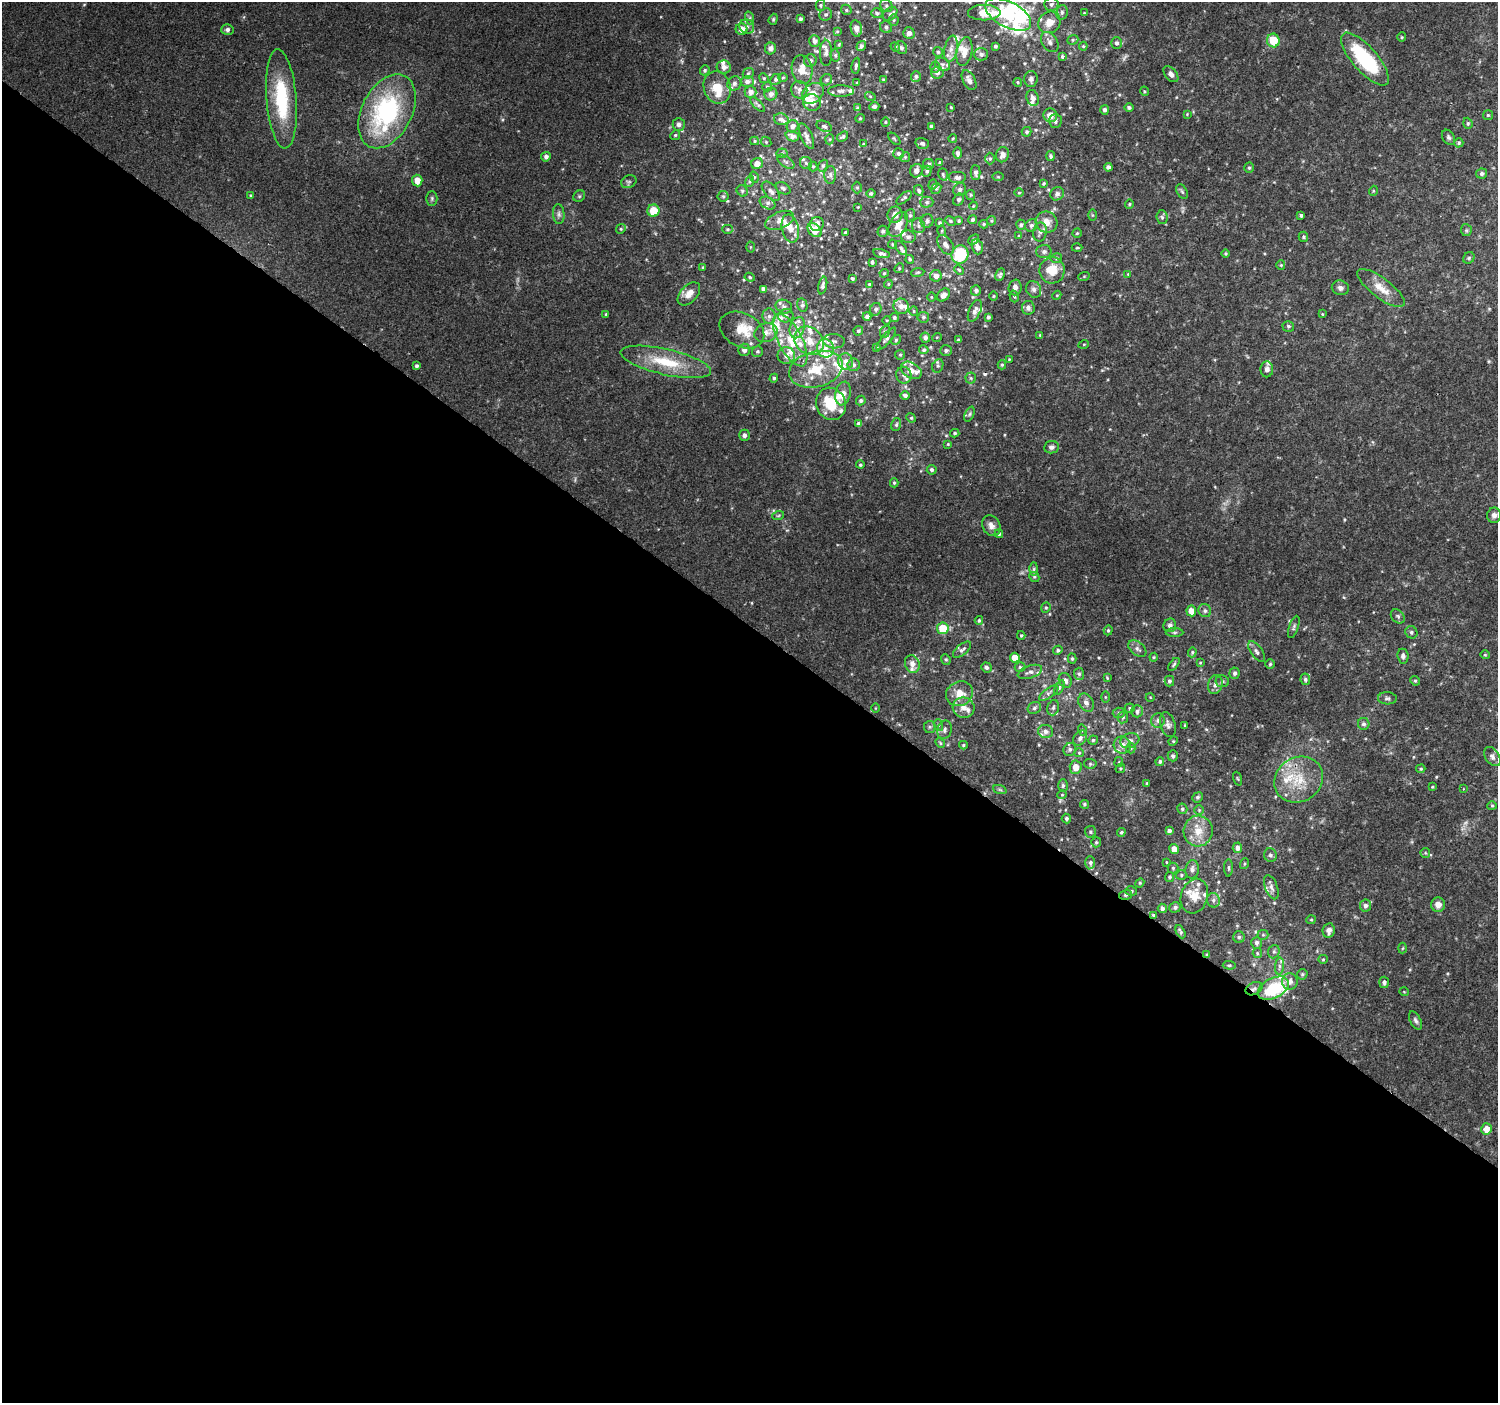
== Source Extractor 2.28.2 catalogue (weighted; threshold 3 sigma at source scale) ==
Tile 14 of 4 x 4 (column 2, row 4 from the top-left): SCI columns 1504-2999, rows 244-1644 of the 5991 x 6023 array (HDU 1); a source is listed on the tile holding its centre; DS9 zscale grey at full resolution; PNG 1500 x 1405 px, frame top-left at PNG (2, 2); each listed source drawn as its Kron ellipse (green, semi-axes under 4 px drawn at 4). Shown black and unused: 55% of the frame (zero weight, under 2 of 3 exposures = <1% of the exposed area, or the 3 px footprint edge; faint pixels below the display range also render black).
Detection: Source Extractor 2.28.2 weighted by HDU 2 'WHT'; one run over the whole footprint, this tile lists its part. Background 0.127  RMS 0.0086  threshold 0.0387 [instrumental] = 3 sigma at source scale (4.5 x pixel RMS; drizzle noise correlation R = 1.50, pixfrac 1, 0.0396/0.0396 arcsec/px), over >= 5 px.
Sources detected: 536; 2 too faint to see at this stretch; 1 inside a brighter object's white glare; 2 cosmic-ray / hot-pixel residue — neither listed nor drawn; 70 inside a brighter listed object's ellipse — not listed separately; the other 461 listed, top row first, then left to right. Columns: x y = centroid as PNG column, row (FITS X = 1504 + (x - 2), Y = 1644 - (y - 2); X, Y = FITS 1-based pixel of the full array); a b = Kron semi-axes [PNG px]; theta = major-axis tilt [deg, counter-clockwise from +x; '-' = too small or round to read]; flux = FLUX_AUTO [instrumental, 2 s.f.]
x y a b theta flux
1051 4 7 6 - 2.4
820 5 5 4 - 1.2
886 6 7 5 -48 2
846 10 5 5 - 1.3
1062 12 7 5 77 2.2
877 13 6 4 -17 1.6
984 13 16 7 0 17
1084 13 4 3 - 0.69
826 14 6 6 - 1.8
890 14 8 6 44 2.4
1008 14 25 12 -28 50
750 18 7 4 -72 1.5
773 19 5 4 - 1.2
800 19 4 3 - 2.1
894 20 5 5 - 1.3
1049 22 12 10 38 9.2
747 27 7 7 - 3.3
886 27 6 5 - 2
856 28 8 5 -80 5.1
741 29 6 5 - 6.2
227 30 6 5 - 2.7
837 31 4 3 - 0.86
909 33 5 5 - 3.7
1402 37 4 4 - 0.91
1073 40 6 4 22 1.3
1273 40 7 6 - 20
815 41 6 5 - 3.5
1050 42 11 7 -57 3.8
1117 43 6 5 - 2.5
839 44 3 3 - 0.78
861 46 5 4 - 2.2
995 46 3 3 - 1.5
1083 46 4 4 - 1
895 47 5 4 - 1.1
771 48 6 5 - 2.9
901 48 6 5 - 2
951 49 13 6 79 5.2
964 51 15 7 79 8.2
938 52 5 5 - 1.6
826 53 13 6 90 2.9
981 54 7 6 - 3
835 55 6 4 -77 1.5
1062 56 3 3 - 2.7
1365 59 33 12 -49 70
810 61 6 6 - 2.8
942 64 8 6 -30 2.5
856 66 8 4 81 1.8
724 67 7 6 - 4.7
935 67 5 5 - 1.4
802 69 15 10 -81 11
705 70 5 4 - 1.7
748 73 6 5 - 1.2
937 73 6 6 - 2.7
1171 74 9 5 -49 3.7
916 76 5 5 - 2
764 78 5 4 - 1.1
783 78 5 3 - 0.88
776 79 6 5 - 1.9
883 79 4 4 - 0.83
1031 79 8 6 89 2.7
826 80 6 5 - 1.7
969 80 11 6 -62 4.6
747 81 6 5 - 3.6
1018 82 4 3 - 1
734 83 7 6 - 2.7
857 83 3 3 - 0.89
767 87 5 4 - 1.1
717 88 16 13 -71 17
799 90 9 8 - 3.7
841 91 13 6 0 4
1144 91 5 4 - 1
751 92 6 6 - 4.1
813 93 12 9 41 7.3
771 94 6 6 - 3.8
870 96 5 3 - 0.79
1033 98 8 6 -74 3.8
281 99 50 15 -85 56
812 103 9 8 - 7.5
758 105 9 4 -45 1.7
874 106 5 4 - 2.3
951 107 3 2 - 0.74
1129 107 5 4 - 1.8
857 108 4 3 - 1.4
1105 110 5 4 - 2.2
387 111 39 25 62 120
1187 114 4 3 - 0.76
1050 115 7 6 - 7.4
1488 115 5 5 - 1.2
860 118 5 4 - 1
781 119 7 6 - 2.7
1055 121 7 6 - 2.5
885 122 4 4 - 1
1468 123 6 4 -71 1.2
679 124 6 6 - 2.7
793 126 6 5 - 3.9
824 126 8 5 -23 2.1
931 126 4 3 - 1.5
1027 132 5 4 - 1.6
675 135 5 4 - 1.3
792 136 7 5 -20 3.7
806 136 14 5 -65 3.8
843 136 6 4 37 1.6
1448 137 8 6 -58 2.1
953 138 4 3 - 0.89
830 139 5 3 - 0.82
894 139 7 3 -45 0.79
755 141 4 4 - 1
766 142 5 4 - 1.1
922 143 7 5 -18 2.3
1459 143 5 4 - 1.5
863 144 3 3 - 0.77
782 153 5 5 - 1.1
958 153 6 4 89 2.4
899 154 5 5 - 1.9
1002 155 8 6 71 4.8
1051 156 5 4 - 1.6
546 157 5 4 - 3.1
905 157 5 4 - 1.1
990 158 6 4 90 1.6
786 162 10 5 -36 2.1
940 162 3 3 - 1.4
806 163 6 6 - 1.9
757 164 6 5 - 6.9
929 164 6 5 - 2.1
813 166 5 4 - 1
823 166 6 5 - 1.5
1108 167 4 4 - 2.7
1249 168 5 4 - 1.5
916 171 7 6 - 4.2
927 171 5 5 - 1.8
975 173 7 5 -89 2.5
1482 173 5 5 - 2.1
943 174 6 4 -72 1.4
830 175 9 6 -88 2.4
754 177 6 3 -73 0.92
998 177 6 4 -1 0.95
957 178 9 6 0 3
417 180 6 5 - 7.9
750 181 6 4 71 1.3
629 182 8 6 25 2
1044 183 4 4 - 1.1
933 185 5 4 - 1.1
857 187 6 5 - 1.3
783 188 8 5 -30 1.9
936 189 6 4 51 1.3
919 190 5 4 - 1.6
960 190 7 6 - 2.3
742 191 6 5 - 1.6
771 191 12 6 -48 3.9
1373 191 5 3 - 0.83
1182 192 8 5 -62 1.6
871 193 4 4 - 1.6
1019 193 5 3 - 0.84
1057 194 7 6 - 3
251 195 4 3 - 0.91
971 195 5 4 - 1.1
579 196 6 5 - 1.4
723 196 5 5 - 1.4
432 198 7 5 -90 1.6
904 198 9 4 39 1.6
958 200 6 5 - 1.8
927 202 6 5 - 1.8
768 203 8 6 -27 2.7
1129 204 5 4 - 0.99
973 206 4 3 - 0.81
858 207 3 2 - 0.58
653 211 6 6 - 16
559 214 10 5 -85 2.7
895 215 8 7 - 5
910 215 6 5 - 1.5
1092 215 6 4 -89 1.1
1301 215 3 3 - 1.9
1162 217 7 6 - 1.9
780 220 15 8 23 6
973 220 4 4 - 1.8
927 221 7 6 - 2.7
950 221 5 4 - 1.2
959 221 4 4 - 1.2
991 221 5 4 - 1.1
1046 222 11 10 - 8
940 223 3 3 - 1.1
817 224 7 6 - 4.5
898 224 13 8 61 8.5
984 224 4 4 - 1.2
1021 225 5 5 - 1.7
1031 225 6 6 - 2.2
918 226 7 6 - 2.5
790 228 14 8 -77 8.1
621 229 5 4 - 1.1
728 229 5 4 - 1.2
815 230 8 5 -45 17
1466 230 6 5 - 1.4
883 231 5 5 - 1.8
942 231 5 3 - 0.9
845 232 3 3 - 1
1040 232 9 6 79 3
1077 233 4 4 - 1.1
1019 236 3 3 - 1
908 237 7 6 - 2.8
1303 237 5 4 - 1.3
974 239 6 4 44 1.3
892 244 4 4 - 0.94
946 245 11 6 -54 3.9
750 247 5 3 - 0.85
977 247 8 5 -72 5
901 248 8 5 -53 2
1077 248 5 3 - 0.98
1044 252 7 6 - 2.6
881 254 8 4 -14 2.4
1226 254 4 4 - 1.1
960 255 9 8 - 43
1056 258 6 4 15 1.4
1469 258 6 5 - 1.5
910 259 4 4 - 1.4
872 262 4 3 - 1.4
1281 265 4 4 - 0.98
703 267 4 3 - 0.92
899 268 5 4 - 1.1
959 270 5 4 - 1.1
1052 270 13 12 - 17
918 272 6 4 7 1.3
884 273 4 4 - 0.91
1128 274 4 4 - 0.7
1000 275 7 4 63 1.7
936 276 6 5 - 4.1
1084 276 6 3 19 0.87
750 277 5 4 - 1.2
852 278 3 3 - 1.4
869 284 4 4 - 0.79
888 284 4 4 - 0.92
823 285 9 4 77 2.1
1015 287 8 6 86 3.2
1340 288 8 7 - 3.3
1381 288 29 10 -37 14
763 289 4 4 - 2.5
1034 289 9 7 -61 3
976 291 5 5 - 2.4
689 294 14 8 47 8.2
943 295 7 5 50 4.2
1057 295 5 3 - 0.8
993 296 4 3 - 0.76
1014 296 6 4 -73 1.4
931 297 5 3 - 0.7
802 305 7 5 -77 1.8
901 306 8 7 - 5.1
784 307 8 6 -23 3.1
1028 308 7 6 - 3.4
876 309 6 5 - 2.4
914 311 5 4 - 0.93
975 311 12 5 66 3.8
606 314 3 3 - 1
1322 314 4 3 - 0.71
769 316 8 6 -90 3
786 316 8 6 10 3.2
867 316 4 3 - 2.3
923 317 6 5 - 1.7
988 317 4 3 - 1.9
894 318 4 4 - 1.6
887 320 4 3 - 0.68
1288 326 6 5 - 1.7
797 328 11 7 72 4.9
742 330 23 17 -27 18
858 331 5 4 - 1.4
885 332 6 5 - 1.6
766 333 12 9 19 5.8
1040 335 3 3 - 0.83
937 337 5 3 - 0.68
925 338 5 5 - 2.8
886 339 14 4 50 2.7
790 340 29 12 -62 23
896 340 5 4 - 1.1
958 340 4 3 - 0.74
809 341 16 13 -37 14
834 341 11 7 -4 3.6
1084 344 5 3 - 0.81
876 347 4 3 - 1.5
825 348 9 8 - 6.6
744 350 6 6 - 4.2
924 350 5 4 - 1.4
757 351 5 5 - 1.5
946 351 6 5 - 2
786 355 8 8 - 4.4
900 355 5 4 - 1.2
1009 359 4 4 - 0.73
845 361 8 7 - 4.6
666 362 46 13 -13 37
854 365 6 6 - 2.2
1002 365 4 4 - 1.2
417 366 4 3 - 1.9
938 366 7 5 68 1.7
816 369 27 18 15 30
1267 369 8 6 88 3.5
911 370 11 7 -30 5.8
904 375 8 7 - 3.2
774 378 4 4 - 1.5
971 378 5 5 - 1.6
843 393 12 7 78 5.7
905 395 5 4 - 2.3
861 401 5 4 - 1.7
831 404 16 14 -64 27
969 414 8 4 67 1.6
911 418 5 4 - 1.1
859 424 4 4 - 3.2
896 425 6 5 - 1.5
955 433 4 3 - 1.2
744 435 5 5 - 3
948 444 4 3 - 0.86
1051 447 7 6 - 2.9
860 465 4 4 - 1.2
932 470 5 5 - 2.1
894 483 4 4 - 1.1
1494 515 7 7 - 3.2
778 516 6 3 19 1.1
991 526 11 8 -60 5
999 534 4 3 - 1.5
1034 569 6 4 89 1.5
1034 577 5 4 - 1.2
1046 608 5 4 - 1.2
1191 611 5 5 - 9.5
1205 611 7 6 - 2.3
1398 616 8 6 -46 1.9
979 620 4 3 - 1.2
1170 625 7 6 - 3.4
1294 627 11 4 71 1.9
943 628 6 5 - 24
1108 630 5 4 - 1
1174 632 9 4 0 1.9
1411 632 6 5 - 1.8
1021 635 4 3 - 0.98
1137 649 10 6 -37 2.9
962 650 11 5 40 2.6
1058 650 5 4 - 1.8
1192 652 5 4 - 1.2
1257 652 12 6 -55 3
1485 655 5 4 - 0.97
1403 656 7 5 -83 2.9
1154 657 4 4 - 0.88
1015 658 5 5 - 11
1072 658 5 4 - 1.2
946 659 5 4 - 1.3
1200 663 4 3 - 0.77
912 664 9 7 -69 5.5
1174 664 8 4 52 1.4
1270 664 5 5 - 1.2
986 667 5 5 - 2.2
1020 667 5 5 - 1.6
1030 672 12 6 19 3.5
1235 673 5 5 - 2.2
1079 674 6 5 - 1.6
1107 678 4 3 - 0.79
1305 679 6 5 - 1.9
1065 680 8 6 -62 3.7
1169 681 5 4 - 1.9
1222 681 7 6 - 1.9
1415 681 5 4 - 1.1
1215 685 10 7 73 3.7
1059 688 8 4 64 1.5
1049 693 11 5 35 2.4
959 694 14 12 26 12
1105 697 5 4 - 0.88
1150 697 4 3 - 0.6
1387 698 9 6 -3 2.3
1086 703 10 7 -57 4
875 708 5 3 - 0.65
964 708 11 10 - 6.5
1034 708 7 5 32 2.3
1053 708 8 5 73 2
1130 708 5 4 - 1.2
1137 711 6 6 - 2.7
1119 713 6 5 - 1.6
1123 717 6 5 - 1.3
1158 720 7 7 - 2.8
1364 724 6 5 - 2.3
938 725 6 4 -72 1.1
1168 725 13 7 -73 3.6
1185 725 4 2 - 0.67
930 727 6 5 - 1.5
945 730 9 7 77 3
1082 730 5 3 - 1
1046 731 7 6 - 3.6
1080 738 8 6 52 3.2
1093 740 4 4 - 1.4
1130 741 10 7 20 3.9
1173 741 5 4 - 0.98
940 743 5 4 - 1.1
963 745 4 3 - 1.1
1122 745 9 8 - 6.1
1131 748 5 5 - 1.3
1070 749 7 6 - 2.3
1079 753 5 4 - 1
1173 756 5 5 - 2.4
1492 756 11 7 -56 2.9
1160 761 4 4 - 1.6
1119 762 5 4 - 0.94
1090 764 6 4 -6 1.4
1076 767 7 6 - 8.8
1120 768 5 4 - 1
1421 769 5 4 - 0.97
1238 779 7 3 -71 0.89
1299 779 25 22 33 29
1147 783 4 3 - 0.83
1063 786 6 5 - 1.7
1432 787 3 3 - 0.75
1463 789 3 2 - 0.48
1000 790 7 4 -19 1.4
1062 795 4 4 - 0.93
1198 797 5 5 - 1.6
1084 804 4 4 - 1.3
1492 806 5 4 - 1
1182 809 5 5 - 1.5
1199 810 4 4 - 1
1066 818 5 4 - 1.6
1169 831 4 4 - 2.5
1198 831 15 14 - 14
1090 832 6 5 - 1.6
1121 832 4 4 - 1.3
1096 842 5 5 - 1.4
1237 848 5 5 - 4.2
1174 849 5 4 - 7.6
1425 853 5 5 - 0.98
1270 855 7 6 - 2.3
1166 862 4 2 - 0.58
1090 863 6 5 - 2.3
1244 864 5 3 - 0.92
1173 868 5 5 - 1.5
1229 868 9 3 -90 1.3
1192 869 9 6 81 3.6
1181 875 5 5 - 1.2
1170 877 5 4 - 1.6
1140 883 5 4 - 1
1271 887 13 6 -69 3.5
1131 891 6 4 -16 1.5
1125 895 6 5 - 1.5
1194 896 18 13 73 13
1213 900 7 6 - 2.4
1438 905 7 7 - 5.5
1365 906 6 5 - 2.8
1175 907 6 5 - 2.1
1162 908 5 4 - 2.8
1154 915 3 3 - 3.7
1311 920 5 4 - 0.94
1329 930 7 6 - 3.4
1180 932 7 3 -63 1.9
1263 935 5 5 - 1.1
1239 937 6 5 - 1.9
1257 943 6 5 - 2.4
1402 948 5 3 - 0.9
1274 952 7 5 70 1.8
1257 953 5 4 - 1.1
1207 955 4 3 - 1.2
1323 959 5 4 - 0.96
1229 965 6 4 -2 1.2
1279 966 8 4 83 2.4
1302 974 6 5 - 1.2
1290 982 8 8 - 4.7
1384 982 6 5 - 2.4
1273 988 17 10 28 46
1254 989 9 6 27 2.6
1404 992 5 3 - 0.6
1416 1020 10 5 -62 2.2
1486 1129 6 5 - 9.2
Overlapping masked pixels (flux is a lower limit): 4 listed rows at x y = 1125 895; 1154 915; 1207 955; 1254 989